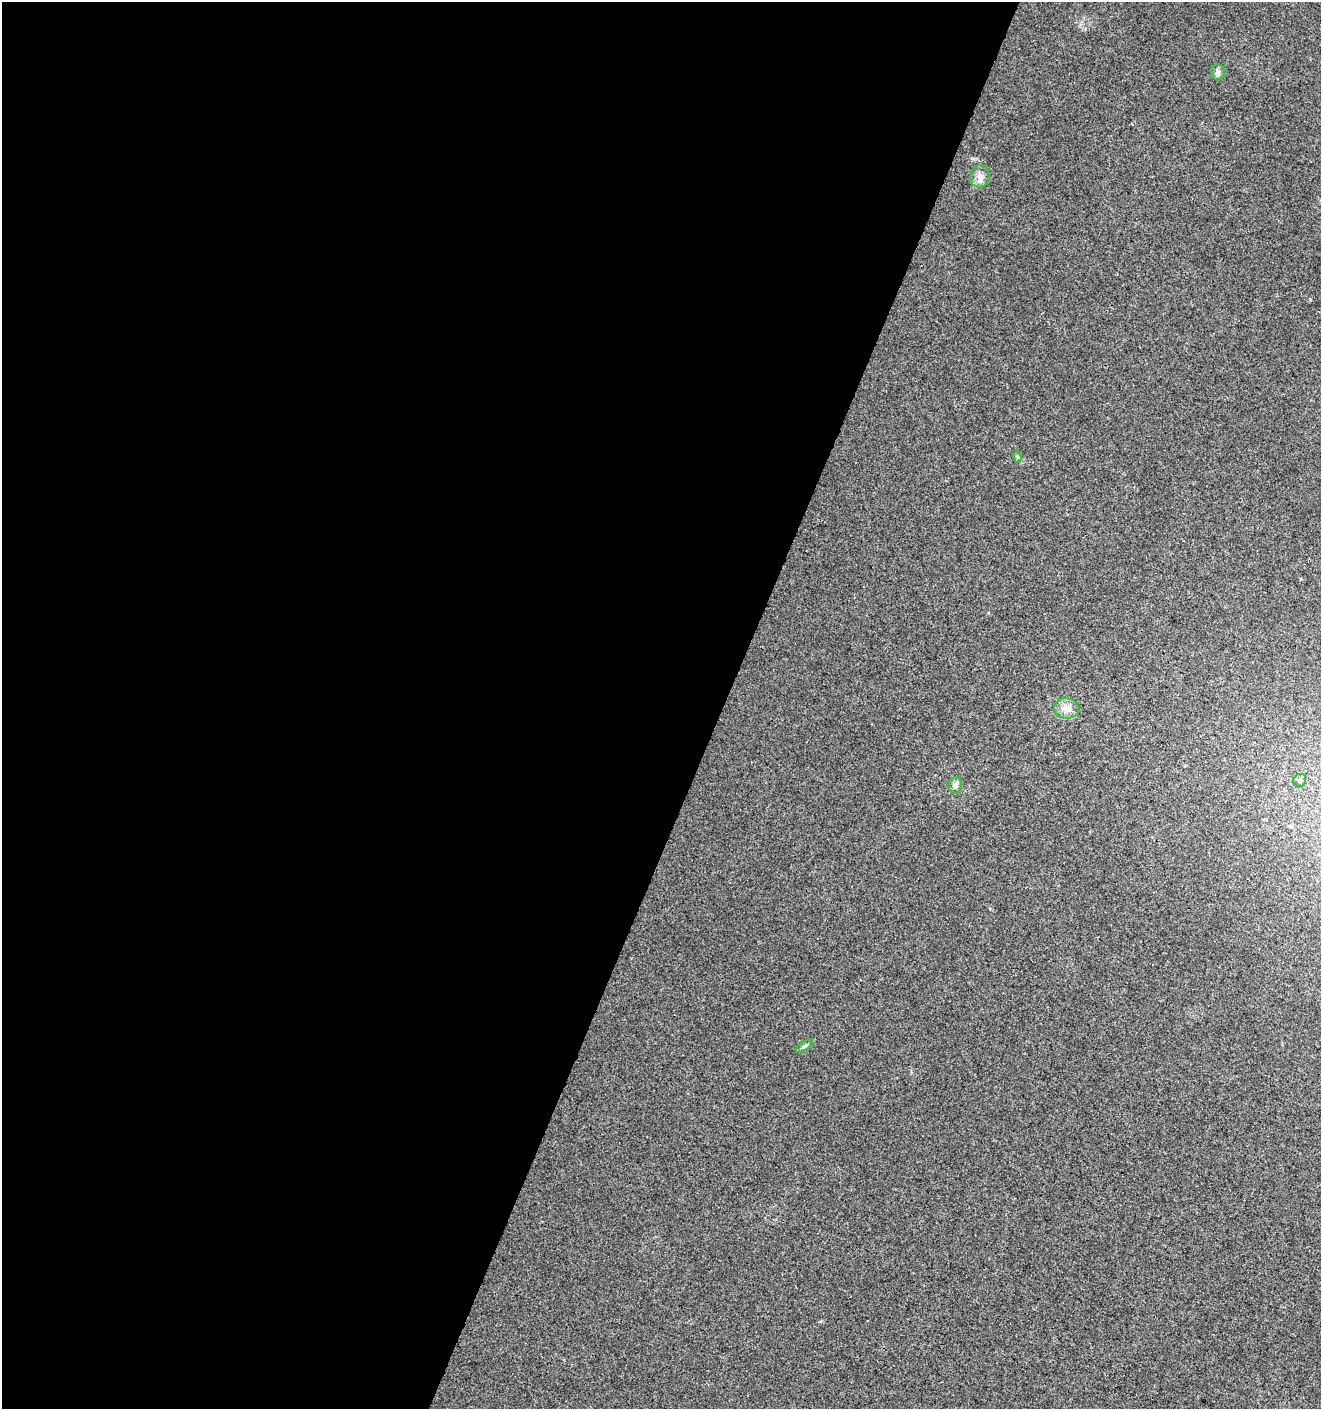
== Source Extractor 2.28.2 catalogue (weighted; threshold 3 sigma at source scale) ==
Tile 5 of 4 x 4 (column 1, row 2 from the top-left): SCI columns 208-1526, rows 2827-4233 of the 5763 x 5641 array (HDU 1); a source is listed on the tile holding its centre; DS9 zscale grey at full resolution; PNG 1323 x 1411 px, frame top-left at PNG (2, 2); each listed source drawn as its Kron ellipse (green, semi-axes under 4 px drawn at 4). Shown black and unused: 55% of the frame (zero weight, under 3 of 4 exposures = <1% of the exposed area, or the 3 px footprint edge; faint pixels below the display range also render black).
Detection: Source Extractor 2.28.2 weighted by HDU 2 'WHT'; one run over the whole footprint, this tile lists its part. Background 0.00829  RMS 0.0041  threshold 0.0184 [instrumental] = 3 sigma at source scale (4.5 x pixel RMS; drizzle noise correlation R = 1.50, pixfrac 1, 0.0396/0.0396 arcsec/px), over >= 5 px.
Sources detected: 7; all 7 listed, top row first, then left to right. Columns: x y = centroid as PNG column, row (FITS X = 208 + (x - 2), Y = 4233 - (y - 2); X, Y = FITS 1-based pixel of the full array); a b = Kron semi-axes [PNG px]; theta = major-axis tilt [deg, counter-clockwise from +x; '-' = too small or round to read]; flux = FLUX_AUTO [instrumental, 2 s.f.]
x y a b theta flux
1218 72 8 6 -87 1.2
980 176 11 10 - 2.6
1017 457 6 4 -88 0.51
1066 708 12 10 -8 3.3
1300 780 7 6 - 0.99
955 786 8 6 83 1.8
804 1046 10 4 33 0.81